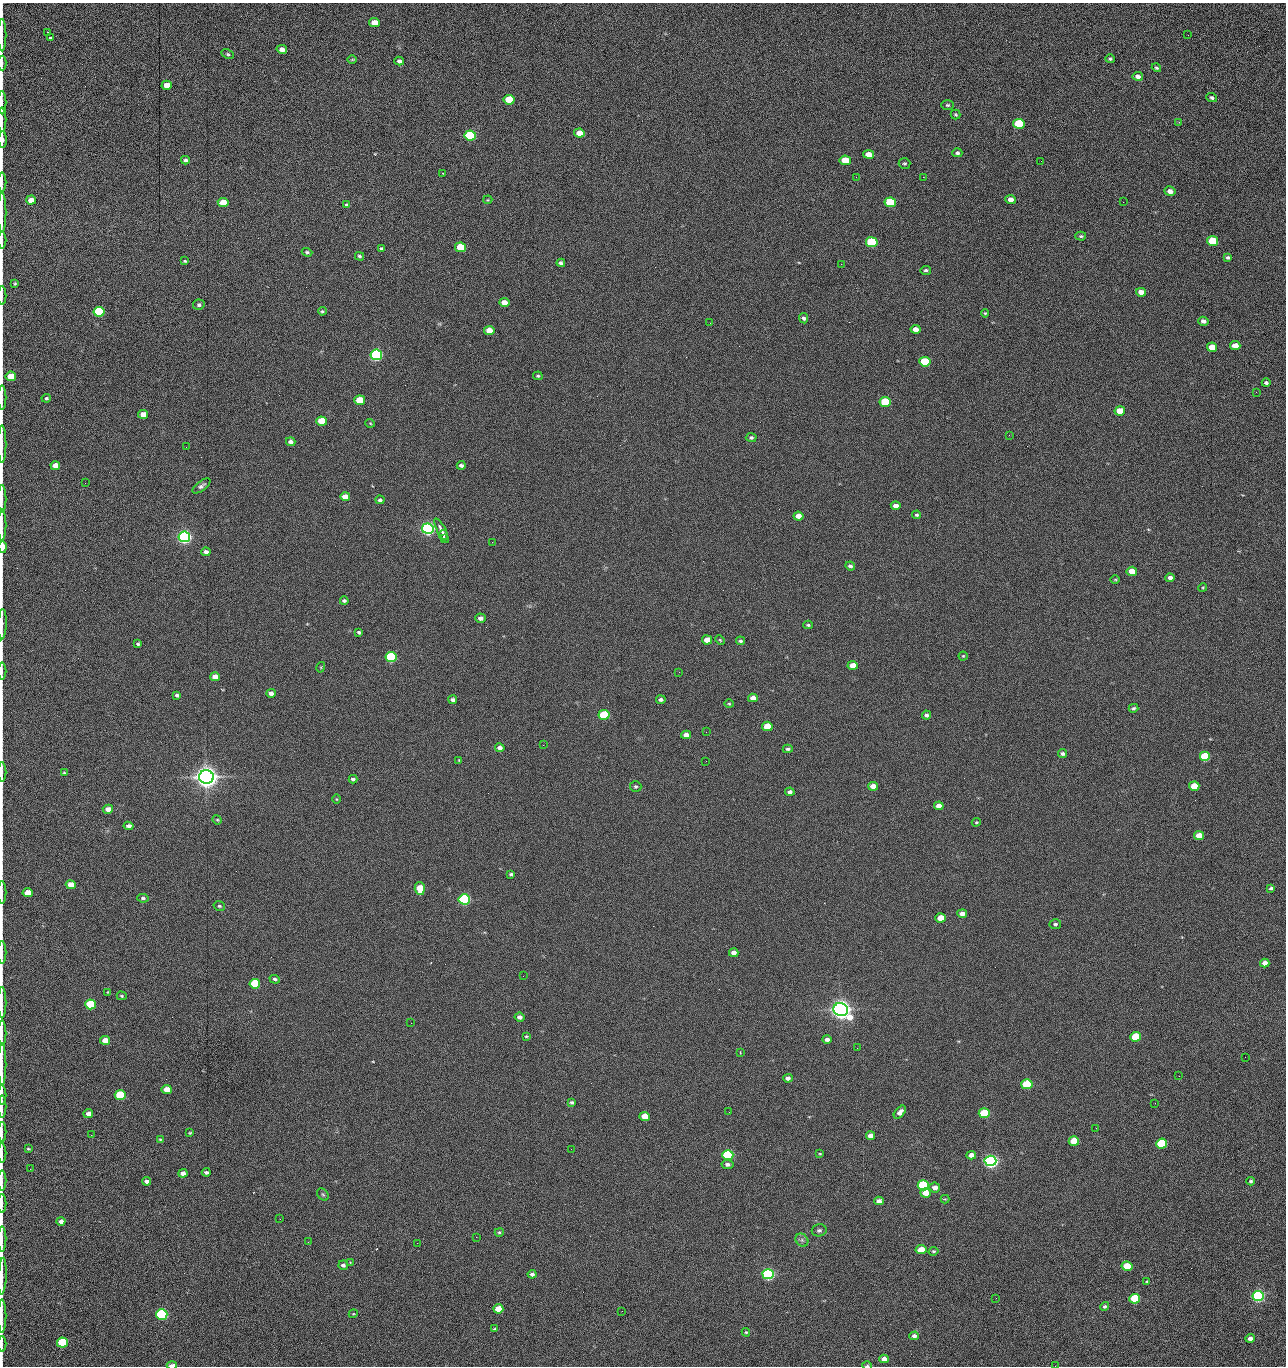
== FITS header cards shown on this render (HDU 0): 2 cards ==
NAXIS1  =                 1284 /fastest changing axis
NAXIS2  =                 1364 /next to fastest changing axis

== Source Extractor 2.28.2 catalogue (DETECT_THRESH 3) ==
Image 1284 x 1364 px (HDU 0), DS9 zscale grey, 1 PNG px = 1 image px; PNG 1288 x 1368 px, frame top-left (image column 1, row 1364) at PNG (2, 3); each listed source drawn as its Kron ellipse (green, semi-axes under 4 px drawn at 4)
Background 145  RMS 15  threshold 44.5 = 3 sigma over >= 5 px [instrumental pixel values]
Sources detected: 279; all 279 listed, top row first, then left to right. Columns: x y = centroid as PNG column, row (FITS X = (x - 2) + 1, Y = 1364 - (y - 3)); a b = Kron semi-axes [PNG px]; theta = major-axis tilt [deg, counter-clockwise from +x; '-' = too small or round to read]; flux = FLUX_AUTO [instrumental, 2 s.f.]
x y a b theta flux
374 23 5 4 - 1.3e+04
47 32 2 2 - 6.7e+02
2 35 16 2 90 3.3e+03
1188 35 3 2 - 8.2e+02
50 38 3 3 - 3.7e+03
282 49 5 4 - 5.2e+03
228 54 6 4 -27 1.6e+03
352 59 4 3 - 8.6e+02
1110 59 5 3 - 1.6e+03
399 61 5 4 - 2.4e+03
2 63 7 2 -90 1.2e+03
1156 68 5 3 - 1.5e+03
1138 76 5 4 - 4.0e+03
167 85 5 4 - 1.4e+04
1212 98 5 4 - 1.9e+03
509 100 5 5 - 4.3e+04
2 102 12 2 90 2.1e+03
948 105 6 5 - 1.6e+03
956 114 5 4 - 1.3e+03
2 120 12 2 90 2.2e+03
1179 122 3 3 - 1.0e+03
1019 124 6 5 - 6.1e+04
579 133 5 4 - 1.4e+04
470 135 6 5 - 1.6e+05
3 140 8 3 -89 3.9e+03
957 153 5 4 - 2.2e+03
869 154 5 4 - 1.2e+04
185 160 4 4 - 2.0e+03
845 160 5 4 - 2.8e+04
1041 161 2 2 - 1.1e+03
905 163 6 5 - 1.6e+03
443 173 3 2 - 6.7e+02
856 177 3 2 - 1.7e+03
923 177 2 2 - 1.1e+04
2 182 10 2 90 1.6e+03
1170 191 5 4 - 6.4e+03
1011 199 5 4 - 5.7e+03
31 200 5 4 - 1.0e+04
488 200 4 4 - 9.7e+02
223 202 5 4 - 2.0e+04
890 202 6 5 - 5.1e+04
1123 202 2 2 - 4.1e+02
347 205 4 4 - 1.6e+03
2 213 20 2 90 3.4e+03
1081 236 5 4 - 1.5e+03
2 240 8 2 90 1.4e+03
1212 241 5 5 - 4.2e+04
872 242 6 5 - 1.0e+05
461 247 5 4 - 4.0e+04
381 248 4 3 - 1.3e+03
307 252 5 4 - 1.6e+03
359 256 4 4 - 1.7e+03
1228 257 4 3 - 1.9e+03
185 261 3 3 - 1.2e+03
561 263 4 4 - 2.6e+03
841 264 2 2 - 1.8e+04
926 270 5 4 - 1.9e+03
15 283 3 3 - 1.1e+03
1141 292 5 4 - 7.5e+03
2 296 9 2 90 1.4e+03
504 303 5 4 - 9.4e+03
199 305 6 5 - 2.1e+03
322 311 4 4 - 1.4e+03
99 312 5 5 - 1.0e+05
985 313 4 4 - 1.3e+03
804 318 5 4 - 2.1e+03
1203 321 5 4 - 4.1e+03
710 323 2 2 - 2.1e+03
916 329 5 4 - 7.4e+03
489 331 5 4 - 1.6e+04
1235 345 5 4 - 1.0e+04
1212 347 5 4 - 1.6e+04
376 355 6 5 - 3.0e+05
925 362 5 5 - 5.8e+04
11 376 5 4 - 2.5e+04
538 376 5 3 - 1.2e+03
1266 383 4 4 - 2.4e+03
1256 392 2 2 - 6.3e+02
2 398 12 2 90 2.0e+03
46 398 5 4 - 1.8e+03
360 400 5 4 - 3.7e+04
885 402 5 5 - 6.0e+04
1120 411 5 4 - 1.9e+04
143 414 5 4 - 8.6e+03
321 421 5 4 - 2.9e+04
370 423 5 3 - 8.3e+02
1009 435 2 2 - 2.4e+03
751 437 5 4 - 2.0e+03
291 442 5 4 - 3.6e+03
2 444 19 2 90 3.4e+03
186 447 3 2 - 2.1e+03
461 465 4 3 - 2.5e+03
55 466 5 4 - 1.2e+04
85 483 2 2 - 6.1e+02
201 486 10 5 37 3.1e+03
345 497 5 4 - 9.9e+03
2 499 14 2 90 2.4e+03
380 500 4 4 - 2.3e+03
896 506 5 4 - 5.7e+03
917 515 4 4 - 1.6e+03
798 516 5 4 - 8.9e+03
2 525 15 2 90 2.7e+03
428 529 6 5 - 5.0e+05
442 530 13 4 -63 5.8e+03
443 535 5 3 - 2.6e+03
184 537 6 5 - 5.4e+05
444 539 4 2 - 1.6e+03
492 542 2 2 - 1.8e+03
3 547 6 3 -90 1.5e+04
206 552 4 4 - 3.7e+03
850 566 5 4 - 2.3e+03
1132 571 5 4 - 1.3e+04
1170 578 4 4 - 3.9e+03
1115 579 4 3 - 8.4e+02
1203 587 4 3 - 9.7e+02
344 601 4 3 - 2.0e+03
480 618 5 4 - 4.4e+03
2 624 15 3 88 3.1e+03
808 625 5 3 - 1.4e+03
359 632 4 3 - 2.0e+03
707 640 5 4 - 1.0e+04
720 640 5 3 - 9.3e+02
740 641 4 4 - 1.7e+03
138 644 4 3 - 1.5e+03
963 656 4 4 - 1.0e+03
391 657 5 5 - 1.6e+05
853 665 5 4 - 1.4e+04
321 667 5 3 - 9.4e+02
2 671 8 2 90 1.4e+03
679 672 3 2 - 1.2e+03
215 677 5 4 - 7.6e+03
271 693 4 4 - 4.3e+03
177 695 4 3 - 1.9e+03
753 698 5 4 - 6.0e+03
453 700 4 4 - 2.6e+03
661 700 5 4 - 2.6e+03
729 704 5 4 - 1.1e+03
1133 708 5 4 - 1.9e+03
604 715 5 5 - 6.9e+04
926 715 4 4 - 2.4e+03
767 726 5 4 - 2.7e+04
706 732 2 2 - 4.5e+02
686 735 5 4 - 7.4e+03
543 745 2 2 - 2.1e+03
500 748 5 4 - 4.1e+03
788 749 5 4 - 1.9e+03
1063 754 5 4 - 2.3e+03
1205 757 5 5 - 7.7e+04
459 760 4 3 - 9.0e+02
706 761 2 2 - 1.4e+03
2 772 10 2 90 1.5e+03
64 773 4 3 - 1.1e+03
206 777 7 6 - 1.6e+06
353 779 4 3 - 2.4e+03
873 786 5 4 - 1.1e+04
1194 786 5 4 - 2.5e+04
636 787 6 5 - 1.7e+03
790 792 5 4 - 3.1e+03
336 799 5 3 - 8.2e+02
939 806 5 4 - 8.1e+03
108 809 5 4 - 6.8e+03
217 820 5 4 - 1.1e+03
976 822 4 3 - 1.1e+03
129 826 5 4 - 3.8e+03
1199 836 5 4 - 1.5e+04
511 874 4 3 - 1.9e+03
71 885 5 4 - 1.3e+04
420 888 6 5 - 2.7e+04
1271 888 4 3 - 1.6e+03
2 892 12 2 90 2.0e+03
28 893 5 4 - 1.6e+04
143 898 6 4 -7 1.8e+03
464 899 5 5 - 2.4e+05
219 906 6 4 -15 1.5e+03
962 914 5 4 - 5.7e+03
941 918 5 4 - 1.9e+04
1055 924 6 5 - 1.9e+03
2 952 11 2 90 2.0e+03
734 953 4 4 - 6.4e+03
1265 963 5 4 - 7.4e+03
523 976 3 2 - 1.2e+03
275 979 5 4 - 2.0e+03
255 984 5 5 - 6.0e+04
108 992 4 3 - 9.0e+02
122 996 5 4 - 1.3e+03
2 1003 16 2 90 2.2e+03
90 1004 5 5 - 7.6e+04
841 1010 7 6 - 1.3e+06
520 1017 5 4 - 4.3e+03
411 1023 2 2 - 3.5e+03
2 1033 13 2 90 2.3e+03
526 1036 3 2 - 9.9e+02
1136 1037 5 5 - 4.8e+04
827 1039 5 4 - 3.8e+03
105 1040 5 4 - 1.0e+04
857 1048 2 2 - 9.5e+02
740 1053 4 3 - 7.8e+02
1245 1057 2 2 - 1.0e+03
2 1065 21 2 90 3.9e+03
1179 1076 2 2 - 1.7e+03
788 1078 5 4 - 3.4e+03
1027 1084 5 5 - 8.9e+04
167 1090 5 4 - 1.2e+04
2 1095 10 2 90 1.8e+03
120 1095 5 5 - 6.5e+04
572 1102 4 3 - 1.9e+03
1155 1103 2 2 - 7.1e+02
2 1107 11 2 90 1.6e+03
729 1112 2 2 - 6.4e+02
900 1112 7 4 49 4.9e+03
984 1113 5 5 - 7.3e+04
88 1114 5 4 - 5.3e+03
645 1116 5 4 - 2.1e+04
1096 1128 2 2 - 3.9e+02
2 1132 10 2 90 1.7e+03
190 1133 3 3 - 1.0e+03
91 1135 2 2 - 1.7e+03
871 1136 4 4 - 7.0e+03
160 1139 4 4 - 1.0e+03
1074 1141 5 4 - 3.2e+04
1162 1143 5 5 - 9.9e+04
28 1149 4 3 - 1.1e+03
571 1149 2 2 - 6.0e+02
2 1153 10 2 90 1.6e+03
820 1154 3 2 - 7.5e+02
728 1155 5 5 - 1.5e+05
971 1155 5 4 - 7.6e+03
990 1161 6 5 - 6.2e+05
727 1164 6 4 -9 3.1e+03
30 1169 2 2 - 1.8e+03
206 1172 4 3 - 2.3e+03
183 1173 4 4 - 4.7e+03
2 1181 10 2 90 1.6e+03
146 1181 4 4 - 3.6e+03
1251 1181 4 3 - 1.8e+03
923 1185 5 5 - 1.5e+05
935 1187 5 5 - 6.5e+03
926 1193 5 4 - 1.6e+04
323 1194 7 5 -52 1.5e+03
945 1199 4 4 - 1.0e+03
879 1201 5 4 - 4.7e+03
2 1204 9 2 90 1.4e+03
280 1219 3 2 - 1.5e+03
61 1222 4 4 - 4.0e+03
819 1230 7 6 - 2.4e+03
499 1232 4 4 - 1.5e+03
476 1237 2 2 - 4.9e+03
2 1239 12 2 90 2.0e+03
802 1240 7 5 -47 2.7e+03
308 1242 2 2 - 1.2e+03
417 1243 2 2 - 3.5e+03
921 1250 5 4 - 2.0e+04
933 1251 5 4 - 1.4e+03
350 1262 3 3 - 1.2e+03
343 1265 5 4 - 2.9e+03
1127 1266 5 4 - 2.7e+04
532 1274 4 4 - 3.2e+03
768 1274 5 5 - 3.1e+05
2 1276 18 3 87 3.2e+03
1147 1281 3 3 - 1.1e+03
1258 1296 5 5 - 3.6e+05
996 1298 2 2 - 1.9e+03
1135 1299 5 5 - 7.9e+04
1105 1306 4 4 - 1.5e+03
498 1309 5 4 - 1.8e+04
622 1311 2 2 - 5.7e+02
162 1314 5 5 - 2.4e+05
353 1314 4 3 - 8.9e+02
2 1316 16 2 90 3.0e+03
495 1329 4 3 - 1.2e+03
746 1332 4 3 - 1.2e+03
914 1336 4 4 - 3.7e+03
1250 1338 4 4 - 5.2e+03
62 1342 5 5 - 9.3e+04
2 1344 8 2 90 1.3e+03
884 1359 5 4 - 6.8e+03
172 1365 5 2 - 7.0e+03
867 1366 5 3 - 1.2e+03
1055 1366 2 2 - 1.3e+03
At the frame edge (FLAGS 8, measured only in part): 36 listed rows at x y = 2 35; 2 63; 2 102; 2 120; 3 140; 2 182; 2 213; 2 240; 2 296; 11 376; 2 398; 2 444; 2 499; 2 525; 3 547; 2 624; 2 671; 2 772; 2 892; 2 952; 2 1003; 2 1033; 2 1065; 2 1095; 2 1107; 2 1132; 2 1153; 2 1181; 2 1204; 2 1239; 2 1276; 2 1316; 2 1344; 172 1365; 867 1366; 1055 1366

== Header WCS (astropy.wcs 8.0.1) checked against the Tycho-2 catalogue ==
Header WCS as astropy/WCSLIB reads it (CRVAL/CRPIX/CD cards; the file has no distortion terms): RA---TAN/DEC--TAN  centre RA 15:41:41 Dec +51:59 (235.42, +51.98 deg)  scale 1.26 arcsec/px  FOV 26.9' x 28.5'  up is +92 deg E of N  parity flipped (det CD > 0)
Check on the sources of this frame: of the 60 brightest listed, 11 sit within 2.0 arcsec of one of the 11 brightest Tycho-2 stars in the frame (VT <= 12.29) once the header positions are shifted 0.45 arcsec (0.25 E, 0.38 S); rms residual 0.94 arcsec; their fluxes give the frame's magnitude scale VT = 25.23 - 2.5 log10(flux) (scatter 0.20 mag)
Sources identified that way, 11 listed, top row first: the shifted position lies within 2.0 arcsec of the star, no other Tycho-2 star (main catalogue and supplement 1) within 4.0 arcsec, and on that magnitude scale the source's flux lands within +1.5 / -3 mag of the star's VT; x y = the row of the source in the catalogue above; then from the Tycho-2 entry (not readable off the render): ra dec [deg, ICRS J2000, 3 dp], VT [Tycho-2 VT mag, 2 dp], TYC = Tycho-2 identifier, HIP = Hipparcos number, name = IAU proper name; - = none
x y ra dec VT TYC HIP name
376 355 235.614 +52.064 11.61 3489-1132-1 - -
428 529 235.514 +52.049 11.19 3489-1407-1 - -
184 537 235.515 +52.133 11.12 3489-1380-1 - -
206 777 235.378 +52.130 9.31 3489-1322-1 76850 -
464 899 235.303 +52.042 11.52 3489-958-1 - -
841 1010 235.232 +51.912 9.59 3489-824-1 - -
990 1161 235.143 +51.862 10.97 3489-1016-1 - -
923 1185 235.131 +51.886 12.29 3489-908-1 - -
768 1274 235.084 +51.941 11.45 3489-1346-1 - -
1258 1296 235.062 +51.771 11.53 3489-1453-1 - -
162 1314 235.075 +52.152 11.74 3489-912-1 - -